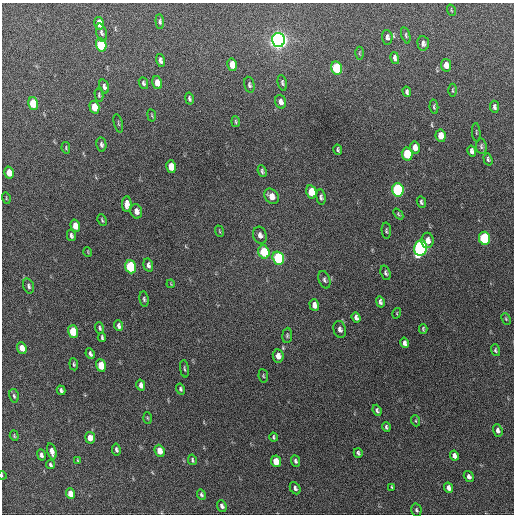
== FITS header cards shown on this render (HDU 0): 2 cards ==
NAXIS1  =                  512 / Axis length
NAXIS2  =                  512 / Axis length

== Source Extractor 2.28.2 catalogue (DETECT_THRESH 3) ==
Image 512 x 512 px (HDU 0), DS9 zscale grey, 1 PNG px = 1 image px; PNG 516 x 516 px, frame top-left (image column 1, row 512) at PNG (2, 3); each listed source drawn as its Kron ellipse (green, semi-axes under 4 px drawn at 4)
Background 623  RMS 18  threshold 53.1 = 3 sigma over >= 5 px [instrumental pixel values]
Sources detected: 126; all 126 listed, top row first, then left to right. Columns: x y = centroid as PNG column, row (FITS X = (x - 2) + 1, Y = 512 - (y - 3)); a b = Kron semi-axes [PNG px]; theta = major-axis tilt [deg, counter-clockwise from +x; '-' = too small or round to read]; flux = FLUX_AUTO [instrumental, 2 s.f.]
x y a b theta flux
451 10 6 3 -71 1200
160 21 7 4 -86 2200
99 23 6 5 - 22000
101 33 9 5 -73 3200
406 35 8 4 -74 1900
387 37 7 5 -87 3700
278 40 7 6 - 910000
423 43 7 5 -86 4100
101 45 6 5 - 77000
359 53 6 4 89 1500
395 58 6 4 -76 3900
160 60 6 4 -76 3700
232 65 6 5 - 13000
446 65 6 5 - 10000
337 68 7 5 -77 74000
143 83 6 4 -69 2200
157 83 6 5 - 13000
282 83 8 4 -78 2300
249 85 8 5 -78 2500
104 86 7 4 -72 3600
453 90 6 3 -90 1200
407 92 5 4 - 2800
99 95 6 3 -77 1700
189 99 6 3 -78 2200
281 102 7 5 -74 5900
33 103 6 5 - 40000
94 107 6 5 - 24000
434 107 7 3 -83 1900
495 107 6 4 -80 3100
152 115 6 3 -81 1100
236 122 5 3 - 1500
118 123 9 2 -75 1300
476 132 9 2 -85 1100
441 136 6 5 - 14000
101 145 7 5 -81 3000
481 146 8 5 -83 2400
415 147 6 5 - 8600
66 148 6 4 -79 1500
338 150 5 3 - 1900
472 151 5 4 - 3800
407 154 6 5 - 44000
488 159 6 4 -73 2200
171 167 6 5 - 20000
262 171 6 4 -66 2200
9 173 6 4 -73 16000
398 190 7 5 -78 190000
311 192 6 5 - 25000
271 196 8 6 -53 10000
321 197 7 4 -81 3000
6 198 6 3 -73 1100
421 202 6 4 -68 2300
127 204 8 4 89 7400
136 211 7 5 -76 6500
398 214 6 3 -50 1400
102 220 6 3 -64 1500
75 226 6 4 -73 14000
219 231 6 3 -70 1200
386 231 8 4 -86 2000
71 235 6 4 -77 2800
260 235 8 6 -72 5200
484 238 6 5 - 100000
427 240 7 6 - 7500
420 248 8 6 82 330000
88 252 5 3 - 940
264 252 7 5 -73 44000
278 258 7 5 -72 120000
148 265 7 4 -75 3800
131 267 7 5 -71 98000
386 273 7 5 -71 2800
324 280 9 5 -72 2800
171 284 4 3 - 940
29 286 8 5 -72 3000
144 299 8 4 -81 2200
380 302 5 4 - 3200
314 305 6 4 -72 6800
397 313 5 3 - 1200
356 317 5 4 - 3500
506 319 6 4 -65 1300
119 326 5 4 - 3800
100 328 6 4 -71 2000
340 329 8 6 -76 4200
423 329 5 3 - 1400
73 332 6 5 - 38000
287 335 7 4 84 1900
102 337 5 3 - 1900
405 343 5 4 - 4100
22 348 6 4 -67 11000
495 350 6 4 -73 2000
90 354 5 3 - 2800
278 356 7 5 -81 7400
74 364 6 3 -84 1600
101 365 6 5 - 26000
184 369 9 3 -83 1800
263 376 7 4 -82 1500
141 385 5 4 - 5300
181 389 5 4 - 2200
61 390 5 3 - 2600
14 396 7 4 -78 2000
377 410 5 4 - 2500
147 418 5 3 - 1100
416 421 5 3 - 1400
386 427 5 3 - 2300
498 430 6 4 -70 3600
14 436 5 4 - 1400
274 437 4 3 - 1800
90 438 6 5 - 10000
116 450 6 4 -80 2600
52 451 8 4 -74 7000
160 451 6 5 - 13000
358 453 5 3 - 2400
41 455 5 4 - 3300
454 456 5 4 - 4800
78 460 4 3 - 1200
192 460 5 3 - 1800
276 461 6 5 - 18000
295 461 6 4 -68 2400
50 465 4 3 - 2200
2 475 4 3 - 970
469 476 6 4 -57 4000
392 487 4 3 - 1100
295 488 6 5 - 3000
448 488 5 4 - 5000
71 494 5 4 - 16000
201 495 5 4 - 2400
222 506 6 4 -67 3300
416 510 6 5 - 2200
At the frame edge (FLAGS 8, measured only in part): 1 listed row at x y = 2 475